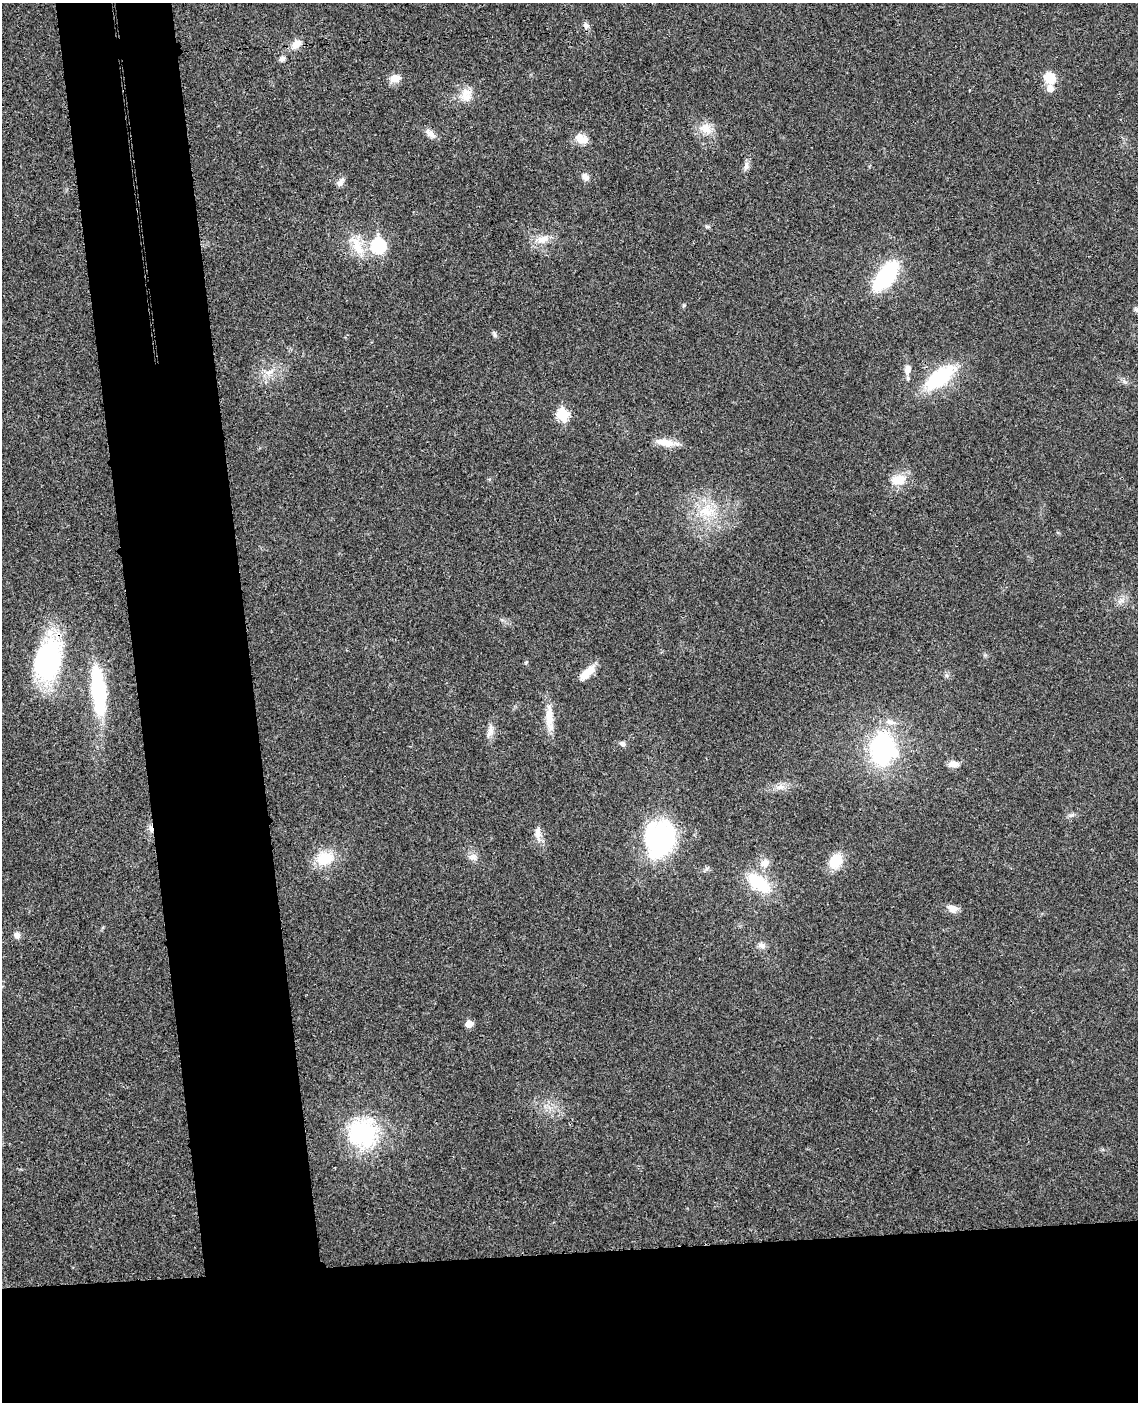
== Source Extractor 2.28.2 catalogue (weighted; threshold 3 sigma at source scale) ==
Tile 11 of 4 x 3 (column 3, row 3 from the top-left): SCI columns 2327-3462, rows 140-1539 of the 4656 x 4585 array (HDU 1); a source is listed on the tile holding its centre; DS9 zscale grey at full resolution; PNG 1140 x 1404 px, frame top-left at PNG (2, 3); no overlay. Shown black and unused: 20% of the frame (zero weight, under 3 of 4 exposures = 6% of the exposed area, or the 3 px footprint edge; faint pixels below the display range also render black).
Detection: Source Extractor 2.28.2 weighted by HDU 2 'WHT'; one run over the whole footprint, this tile lists its part. Background 0.0216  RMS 0.0044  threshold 0.0196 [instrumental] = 3 sigma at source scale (4.5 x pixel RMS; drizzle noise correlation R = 1.50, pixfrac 1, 0.05/0.05 arcsec/px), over >= 5 px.
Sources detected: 54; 1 inside a brighter object's white glare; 1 cosmic-ray / hot-pixel residue — not listed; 2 inside a brighter listed object's ellipse — not listed separately; the other 50 listed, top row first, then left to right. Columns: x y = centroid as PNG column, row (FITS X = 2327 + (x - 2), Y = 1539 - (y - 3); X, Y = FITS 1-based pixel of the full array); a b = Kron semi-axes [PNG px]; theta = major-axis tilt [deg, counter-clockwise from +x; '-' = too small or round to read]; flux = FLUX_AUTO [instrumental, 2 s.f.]
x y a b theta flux
586 26 8 8 - 1.6
296 44 15 9 38 4
282 59 8 6 12 1.3
1049 77 13 10 -47 8.7
395 78 13 9 9 3.9
466 95 19 15 83 6
706 129 19 12 -23 5.8
430 134 15 8 -39 2.7
581 139 16 10 -17 5.3
746 166 14 5 76 1.9
585 177 10 8 -57 2.3
340 183 13 7 51 2.1
707 227 8 4 -8 0.68
543 239 18 9 17 4.8
357 246 31 12 -63 9.2
378 246 8 7 - 53
886 276 32 15 53 35
1136 310 8 5 -62 0.89
495 334 10 5 -79 0.87
907 369 14 8 75 2.6
269 372 14 5 15 2.4
940 378 31 15 37 32
562 415 7 6 - 30
667 442 24 10 -11 5.7
898 480 21 13 11 7.3
706 511 22 17 -10 13
1121 600 8 5 -45 1.4
48 661 41 27 75 66
587 672 21 8 43 6.2
946 675 6 4 -19 0.72
98 689 42 14 -83 43
549 717 27 10 -84 7
890 722 15 7 -13 2.9
490 730 16 6 76 2.8
622 744 7 6 - 1.3
883 749 27 23 87 62
953 764 14 8 0 3
781 787 13 5 3 2.4
538 833 18 8 -89 3.7
659 839 32 25 71 74
473 857 12 10 -23 2.5
325 858 25 17 14 11
836 861 14 12 52 11
765 863 10 10 - 3.6
759 883 33 16 -36 18
952 908 12 9 -21 3.2
17 935 8 7 - 2.4
761 945 10 7 -17 1.9
469 1024 6 5 - 5.4
362 1133 38 35 -7 41
Overlapping masked pixels (flux is a lower limit): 2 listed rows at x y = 940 378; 48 661
Unlisted compact peaks at least as high as the median listed source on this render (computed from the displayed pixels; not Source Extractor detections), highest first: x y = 684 305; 1072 815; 526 662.